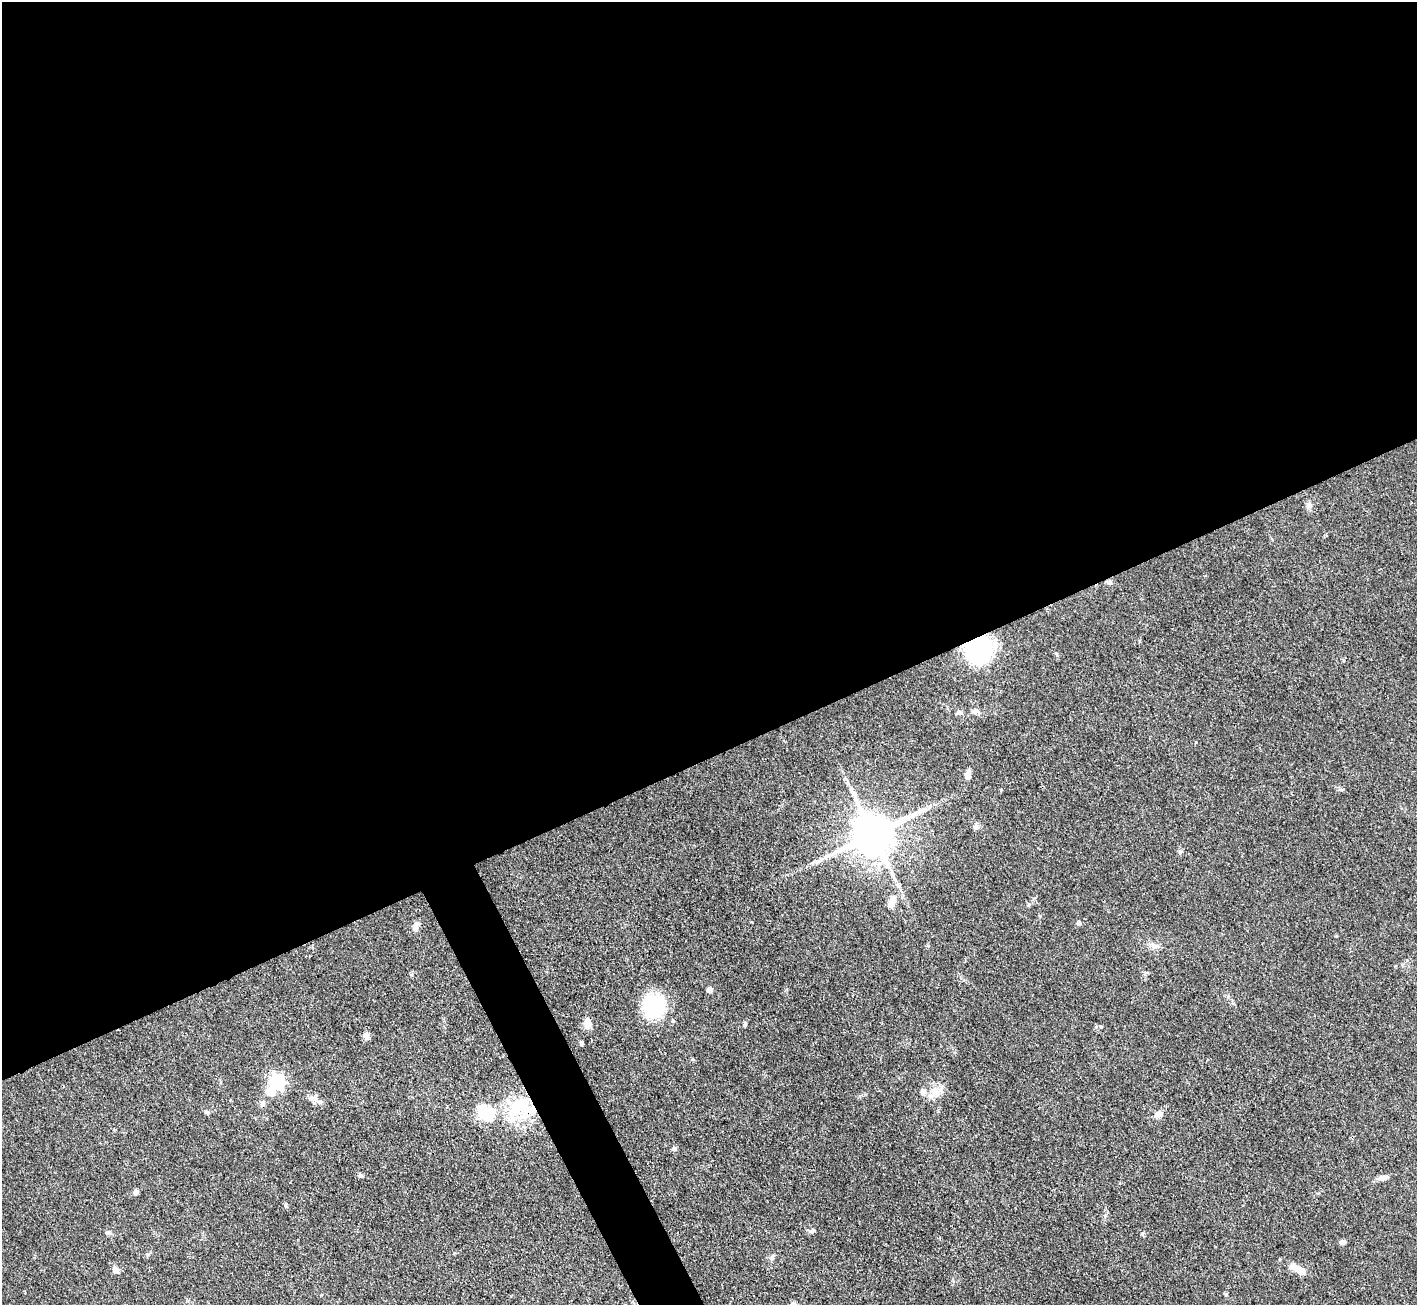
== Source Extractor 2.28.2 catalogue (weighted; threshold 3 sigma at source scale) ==
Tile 2 of 4 x 4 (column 2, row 1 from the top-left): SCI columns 1416-2830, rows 4197-5499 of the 5663 x 5651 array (HDU 1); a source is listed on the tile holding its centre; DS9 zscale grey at full resolution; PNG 1419 x 1307 px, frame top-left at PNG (2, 2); no overlay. Shown black and unused: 60% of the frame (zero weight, under 3 of 4 exposures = <1% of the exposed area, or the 3 px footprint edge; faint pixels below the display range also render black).
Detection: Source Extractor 2.28.2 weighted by HDU 2 'WHT'; one run over the whole footprint, this tile lists its part. Background 0.0509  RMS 0.0048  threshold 0.0218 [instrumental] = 3 sigma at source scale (4.5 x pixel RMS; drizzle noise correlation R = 1.50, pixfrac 1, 0.05/0.05 arcsec/px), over >= 5 px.
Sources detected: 43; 2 inside a brighter object's white glare — not listed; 2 inside a brighter listed object's ellipse — not listed separately; the other 39 listed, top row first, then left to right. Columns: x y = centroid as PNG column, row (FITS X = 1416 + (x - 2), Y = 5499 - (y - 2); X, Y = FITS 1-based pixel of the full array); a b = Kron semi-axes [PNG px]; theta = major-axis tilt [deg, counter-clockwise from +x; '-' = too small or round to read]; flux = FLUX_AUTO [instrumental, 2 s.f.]
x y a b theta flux
1309 505 9 7 74 1.8
1109 583 9 5 -9 1.2
979 649 19 17 71 79
974 711 9 7 4 1.8
959 712 9 5 12 1.1
967 775 10 6 82 3.1
913 815 8 6 47 1.9
976 827 7 6 - 1.3
873 834 11 11 - 2200
892 901 15 8 69 4.7
1079 923 6 6 - 0.97
415 927 12 7 -90 2
709 990 5 5 - 3.2
654 1005 18 17 - 42
588 1024 11 8 -81 4.4
745 1025 5 4 - 0.7
1101 1027 5 3 - 0.48
366 1036 9 7 75 2
581 1042 6 4 -89 0.75
277 1081 9 7 64 110
936 1091 9 7 8 3.2
923 1092 8 7 - 1.9
314 1098 8 5 45 1.5
262 1104 9 6 61 1.5
530 1111 55 24 1 36
206 1112 7 5 -15 0.84
1158 1114 11 7 26 2.8
674 1149 6 5 - 0.83
360 1175 6 5 - 0.92
1383 1178 17 5 12 2.3
136 1192 8 6 65 1.3
285 1205 6 4 -89 0.67
812 1231 7 5 9 1.1
108 1232 8 5 -18 1.1
1343 1242 6 5 - 1.7
772 1258 8 5 63 1.1
1294 1267 14 7 -38 4.8
116 1269 12 6 -60 1.9
793 1304 7 7 - 1.3
Overlapping masked pixels (flux is a lower limit): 2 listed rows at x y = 979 649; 530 1111
Isophote crosses this tile's border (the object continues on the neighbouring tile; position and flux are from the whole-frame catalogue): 1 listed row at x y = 793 1304
Unlisted compact peaks at least as high as the median listed source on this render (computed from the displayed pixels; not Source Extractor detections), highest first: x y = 1142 1234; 1180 852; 1226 1294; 1001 790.